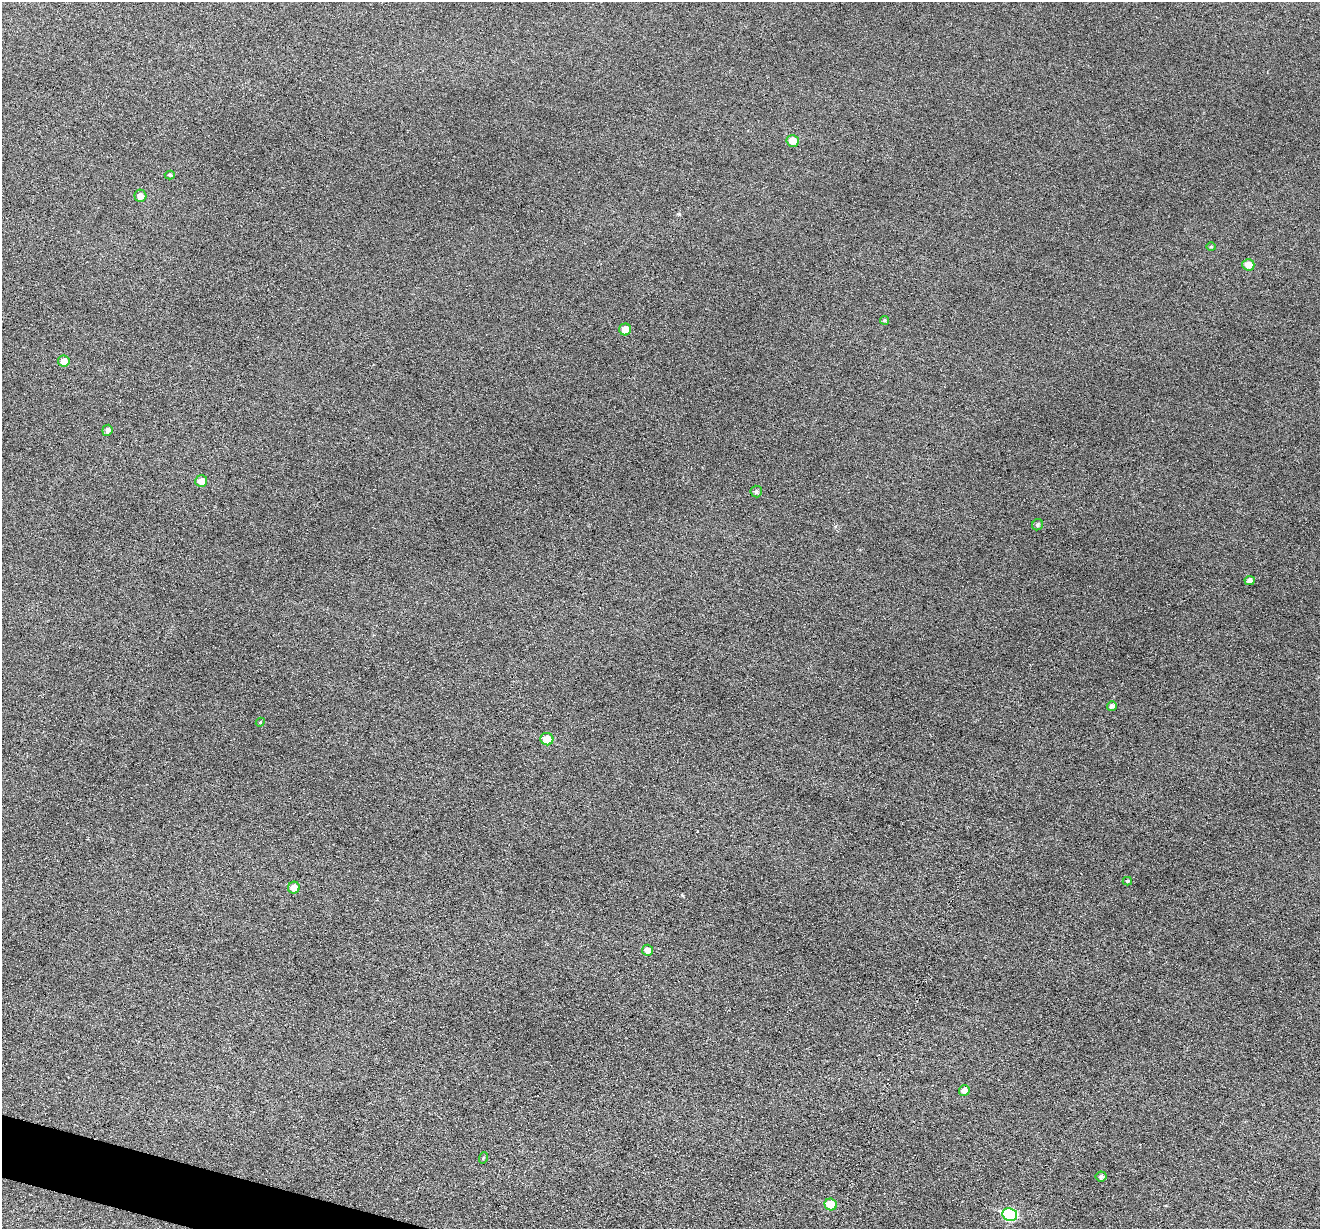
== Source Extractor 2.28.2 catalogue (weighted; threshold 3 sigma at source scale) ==
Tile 7 of 4 x 4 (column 3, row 2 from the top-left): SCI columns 2637-3954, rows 2584-3810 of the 5274 x 5295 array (HDU 1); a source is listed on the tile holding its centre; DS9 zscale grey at full resolution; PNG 1322 x 1231 px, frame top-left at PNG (2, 2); each listed source drawn as its Kron ellipse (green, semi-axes under 4 px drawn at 4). Shown black and unused: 1% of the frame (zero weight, under 3 of 6 exposures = <1% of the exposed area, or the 3 px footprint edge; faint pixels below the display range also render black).
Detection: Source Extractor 2.28.2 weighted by HDU 2 'WHT'; one run over the whole footprint, this tile lists its part. Background 0.0453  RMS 0.0056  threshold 0.0229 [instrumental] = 3 sigma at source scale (4.09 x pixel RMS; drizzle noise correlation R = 1.36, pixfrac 0.8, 0.05/0.05 arcsec/px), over >= 5 px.
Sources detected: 24; all 24 listed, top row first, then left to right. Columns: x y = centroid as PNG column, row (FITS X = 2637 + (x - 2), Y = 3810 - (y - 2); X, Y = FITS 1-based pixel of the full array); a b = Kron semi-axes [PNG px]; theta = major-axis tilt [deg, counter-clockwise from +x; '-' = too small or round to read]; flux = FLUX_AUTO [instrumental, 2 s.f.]
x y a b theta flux
793 141 6 6 - 6.5
170 175 5 4 - 0.81
140 196 6 6 - 3.1
1211 247 4 4 - 0.58
1248 265 6 5 - 5
884 320 4 4 - 0.82
625 329 6 6 - 4.7
64 361 6 5 - 3.3
107 430 5 5 - 1.7
201 481 6 6 - 4.5
756 491 6 5 - 1.1
1037 525 6 5 - 1.1
1250 580 5 4 - 1.9
1112 706 5 5 - 1.6
260 722 4 4 - 0.63
547 739 6 6 - 7.2
1127 881 4 3 - 0.74
294 888 6 6 - 4.6
647 950 5 5 - 2.9
964 1091 5 5 - 3.1
483 1158 6 3 71 0.53
1101 1176 5 5 - 1.4
831 1205 6 6 - 9.1
1010 1214 7 6 - 39